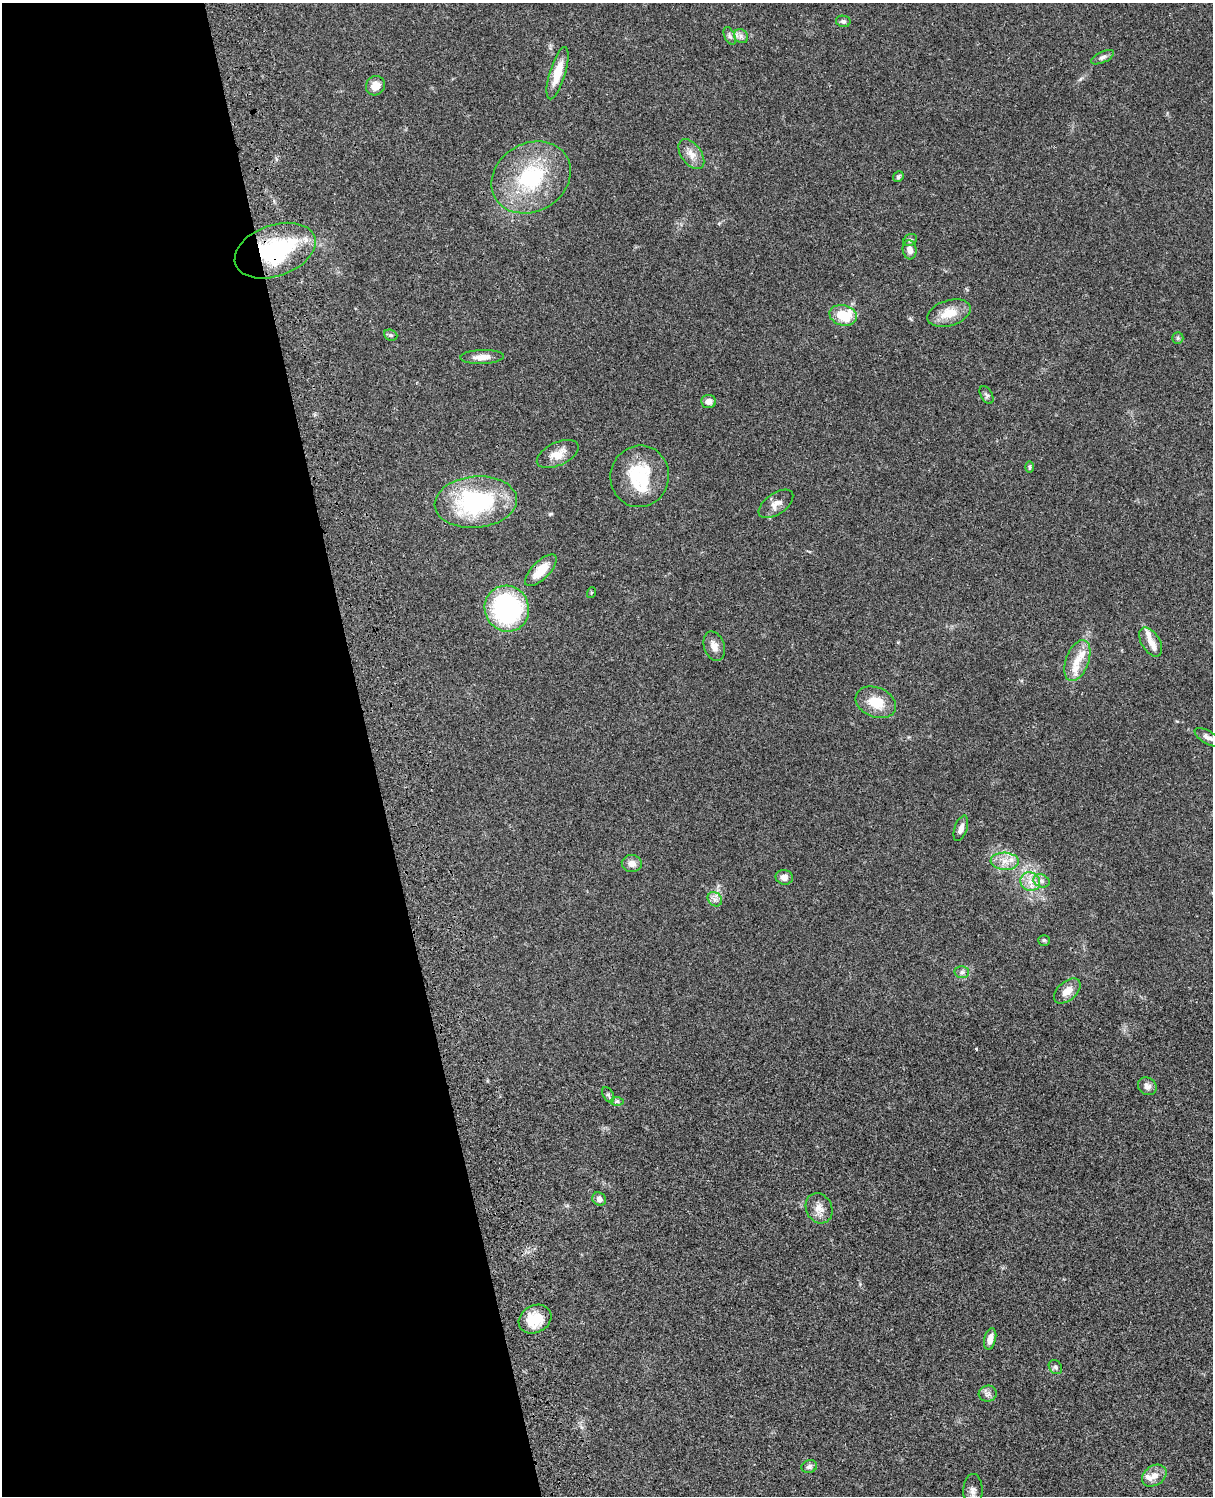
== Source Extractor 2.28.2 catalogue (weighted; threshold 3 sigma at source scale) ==
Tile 5 of 4 x 3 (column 1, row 2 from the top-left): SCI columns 121-1331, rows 1771-3264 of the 5084 x 4921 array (HDU 1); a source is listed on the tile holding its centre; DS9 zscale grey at full resolution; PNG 1215 x 1498 px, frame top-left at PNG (2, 3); each listed source drawn as its Kron ellipse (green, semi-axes under 4 px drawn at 4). Shown black and unused: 31% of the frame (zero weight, under 3 of 4 exposures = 6% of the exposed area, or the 3 px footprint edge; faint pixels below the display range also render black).
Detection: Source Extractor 2.28.2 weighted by HDU 2 'WHT'; one run over the whole footprint, this tile lists its part. Background 0.0745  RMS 0.0057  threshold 0.0258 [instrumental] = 3 sigma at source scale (4.5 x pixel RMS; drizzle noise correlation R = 1.50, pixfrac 1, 0.05/0.05 arcsec/px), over >= 5 px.
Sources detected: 62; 1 inside a brighter object's white glare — neither listed nor drawn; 7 inside a brighter listed object's ellipse — not listed separately; the other 54 listed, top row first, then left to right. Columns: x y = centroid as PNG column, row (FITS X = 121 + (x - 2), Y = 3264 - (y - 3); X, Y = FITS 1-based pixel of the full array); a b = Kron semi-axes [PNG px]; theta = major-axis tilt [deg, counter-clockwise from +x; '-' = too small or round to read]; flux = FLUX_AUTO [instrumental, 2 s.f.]
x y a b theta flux
843 21 7 5 -10 1.3
730 36 9 5 -66 1.5
741 36 8 6 -47 2
1103 57 12 5 25 2
557 73 27 8 73 11
375 86 10 9 - 5
691 154 17 10 -54 5.4
531 177 41 34 30 49
898 177 6 5 - 1
910 240 7 5 29 1
910 250 9 7 -82 3.7
275 251 42 25 19 67
949 313 22 12 17 11
843 315 14 10 -15 19
391 335 7 5 -21 1.1
1178 338 6 5 - 0.9
482 357 22 7 2 4.9
987 395 10 5 -62 1.3
709 402 7 6 - 3
558 454 22 11 25 7.5
1030 467 6 4 90 0.73
640 476 31 29 77 29
476 502 41 25 5 70
776 504 20 10 35 4.8
541 570 20 9 45 11
591 593 5 3 - 0.56
507 609 23 22 - 80
1151 642 16 9 -59 4.4
714 646 15 10 -71 4.3
1077 660 21 11 69 8.4
876 702 21 14 -23 12
1208 737 14 6 -30 2.6
961 828 13 6 71 3
1005 861 14 8 -3 5.6
632 863 10 8 -3 3.6
784 877 8 7 - 3.5
1041 881 8 6 -20 2
1030 882 10 9 - 4.9
715 899 8 6 -42 2.2
1044 940 6 5 - 0.84
962 972 7 6 - 1.6
1067 991 16 9 41 5.9
1147 1086 10 8 -35 2.6
608 1095 8 5 -65 1.1
617 1101 7 4 0 0.88
599 1199 7 6 - 2.3
819 1208 15 13 -64 5.4
535 1319 17 13 27 15
990 1339 11 5 76 4
1055 1367 7 6 - 1.4
988 1394 9 8 - 2.1
809 1467 8 6 17 1.6
1154 1476 13 9 34 4.4
973 1490 16 9 89 3.8
Overlapping masked pixels (flux is a lower limit): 2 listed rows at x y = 275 251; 541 570
Isophote crosses this tile's border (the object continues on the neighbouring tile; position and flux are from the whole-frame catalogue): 1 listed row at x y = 973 1490